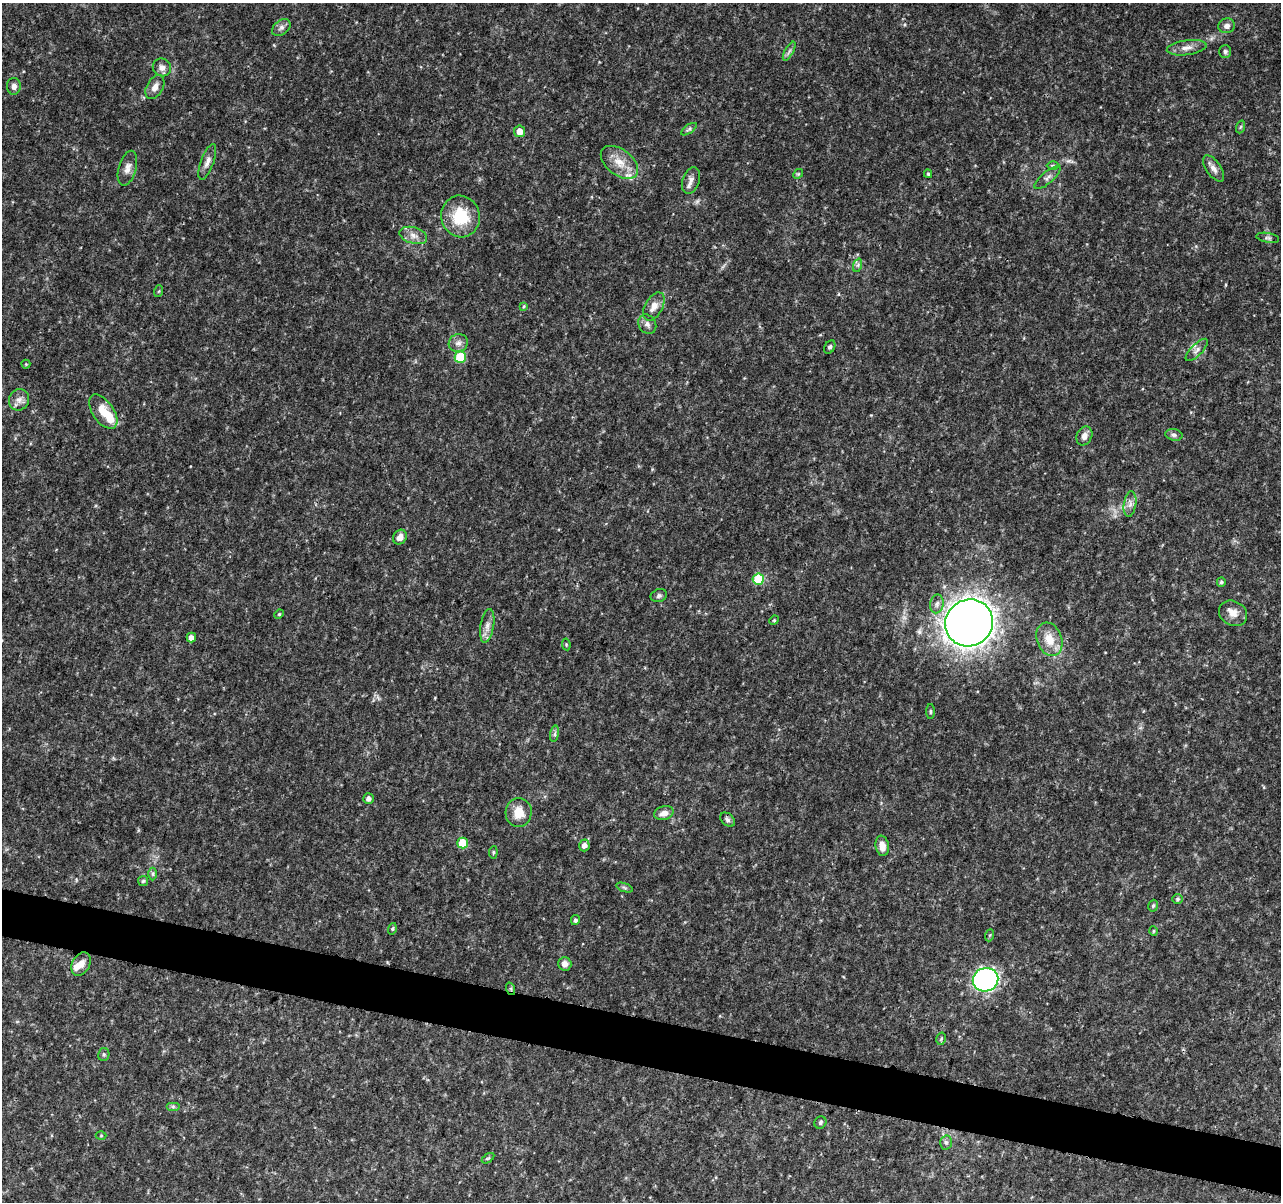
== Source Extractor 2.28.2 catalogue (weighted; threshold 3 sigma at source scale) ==
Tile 6 of 4 x 4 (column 2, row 2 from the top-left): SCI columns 1286-2564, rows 2633-3832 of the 5138 x 5323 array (HDU 1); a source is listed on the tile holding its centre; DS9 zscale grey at full resolution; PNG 1283 x 1204 px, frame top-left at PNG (2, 3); each listed source drawn as its Kron ellipse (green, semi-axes under 4 px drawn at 4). Shown black and unused: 4% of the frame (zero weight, under 3 of 4 exposures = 1% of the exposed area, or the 3 px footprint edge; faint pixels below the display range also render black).
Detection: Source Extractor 2.28.2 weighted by HDU 2 'WHT'; one run over the whole footprint, this tile lists its part. Background 0.0536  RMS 0.0045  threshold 0.0204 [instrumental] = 3 sigma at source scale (4.5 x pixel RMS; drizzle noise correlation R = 1.50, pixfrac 1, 0.0396/0.0396 arcsec/px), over >= 5 px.
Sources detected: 84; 1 inside a brighter object's white glare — neither listed nor drawn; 2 inside a brighter listed object's ellipse — not listed separately; the other 81 listed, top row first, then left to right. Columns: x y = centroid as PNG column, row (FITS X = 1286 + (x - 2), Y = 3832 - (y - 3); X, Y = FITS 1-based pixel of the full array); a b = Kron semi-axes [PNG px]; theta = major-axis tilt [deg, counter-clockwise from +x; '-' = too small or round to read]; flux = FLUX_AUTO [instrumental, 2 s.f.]
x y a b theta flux
1227 26 8 7 - 2.1
281 28 10 7 39 1.7
1187 48 20 7 8 3.3
789 51 10 4 61 1.2
1225 52 6 6 - 1.1
162 67 9 9 - 2.3
14 86 8 7 - 1.9
155 87 13 8 61 2.9
1240 127 6 4 70 0.62
689 129 9 4 35 0.89
519 131 6 5 - 3.9
207 162 19 6 70 2.7
619 162 21 13 -38 7.6
1053 166 6 4 -1 0.69
127 168 18 8 74 3.2
1214 168 15 7 -55 2.7
798 174 5 4 - 0.55
928 174 4 3 - 0.62
1047 178 16 6 40 2
691 181 14 8 71 2.5
461 216 21 19 -74 18
413 235 14 8 -16 3.1
1268 238 11 4 -10 1.1
858 265 7 4 71 0.85
159 291 6 3 71 0.43
524 306 4 3 - 0.52
654 306 15 9 61 3.9
647 324 10 8 -53 2.1
458 343 10 9 - 2.4
830 347 7 5 61 0.87
1197 350 14 5 45 2
460 357 5 5 - 23
26 364 4 4 - 0.44
19 400 11 10 - 2.8
103 412 19 10 -56 8.3
1174 435 9 5 -10 1.2
1084 436 10 7 65 2.6
1130 504 13 6 82 2.3
400 537 8 6 55 3.2
758 579 5 5 - 21
1221 582 5 4 - 0.73
659 596 8 6 22 1.2
937 604 9 6 79 1.8
1233 613 15 12 -30 4.2
279 614 5 4 - 0.56
774 620 5 4 - 0.54
969 623 24 23 - 520
487 626 17 6 80 3.1
191 637 5 4 - 2.9
1049 639 17 12 -69 7.7
566 644 6 4 -80 0.51
931 712 7 3 -90 0.71
555 734 8 4 82 0.98
368 799 5 5 - 1.7
519 813 14 13 - 7.1
664 813 10 7 16 2.8
727 820 8 6 -41 1.2
462 843 5 5 - 14
584 845 6 5 - 2.2
882 846 10 6 -80 3.3
493 852 6 4 83 0.64
153 874 6 4 -90 0.7
143 881 5 5 - 0.65
624 888 8 3 -19 0.8
1178 899 5 5 - 0.68
1153 906 6 4 73 0.68
575 920 5 4 - 1.1
392 929 6 4 74 0.62
1154 931 5 3 - 0.41
990 935 6 4 70 0.53
81 964 12 8 59 3.6
565 964 7 6 - 2.7
985 980 13 11 12 99
511 989 6 4 -72 0.68
941 1039 6 4 78 0.68
104 1055 6 5 - 0.8
173 1107 7 4 0 0.96
820 1122 6 5 - 1.1
101 1136 5 3 - 0.38
946 1142 7 6 - 1.1
488 1158 7 3 35 0.55
Overlapping masked pixels (flux is a lower limit): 1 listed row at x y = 511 989